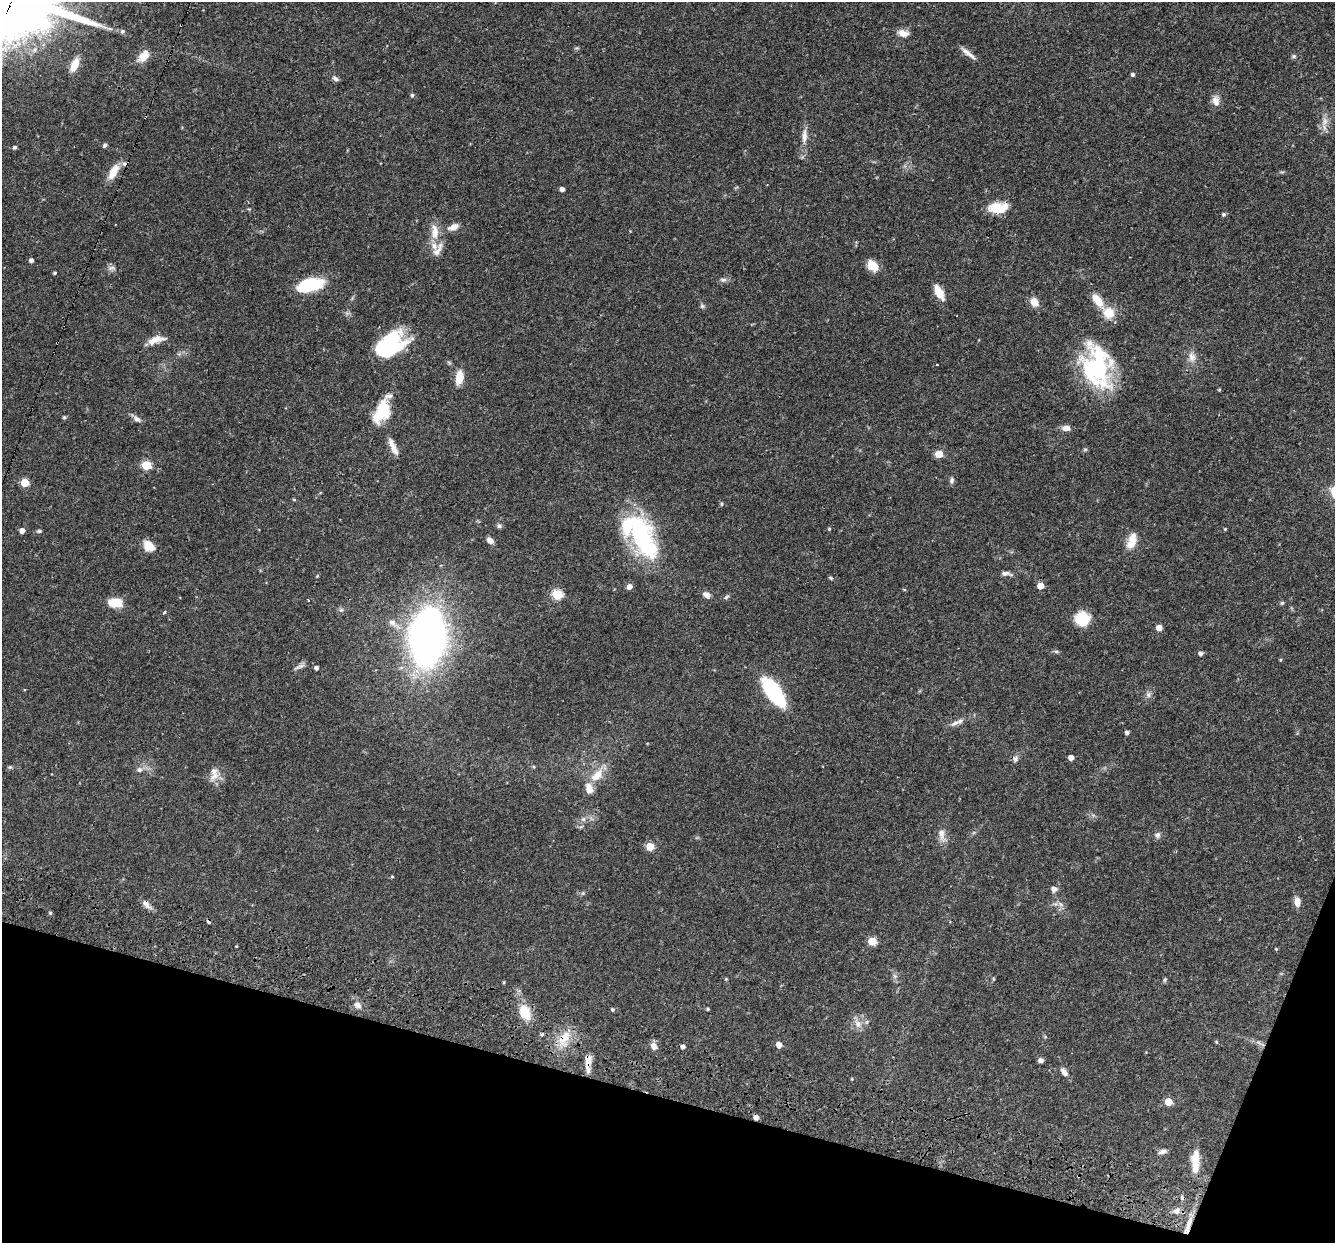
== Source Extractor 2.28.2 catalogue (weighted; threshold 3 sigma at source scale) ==
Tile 15 of 4 x 4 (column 3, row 4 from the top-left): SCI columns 2668-4000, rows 258-1498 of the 5355 x 5411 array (HDU 1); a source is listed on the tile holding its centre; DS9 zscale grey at full resolution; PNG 1337 x 1245 px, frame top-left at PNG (2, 2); no overlay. Shown black and unused: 14% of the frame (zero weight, under 3 of 4 exposures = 3% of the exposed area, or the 3 px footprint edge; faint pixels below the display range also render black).
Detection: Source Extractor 2.28.2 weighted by HDU 2 'WHT'; one run over the whole footprint, this tile lists its part. Background 0.0577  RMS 0.0033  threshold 0.015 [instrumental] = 3 sigma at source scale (4.5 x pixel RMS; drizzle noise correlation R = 1.50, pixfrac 1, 0.05/0.05 arcsec/px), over >= 5 px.
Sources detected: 148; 1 too faint to see at this stretch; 2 inside a brighter object's white glare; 4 cosmic-ray / hot-pixel residue — not listed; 6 inside a brighter listed object's ellipse — not listed separately; the other 135 listed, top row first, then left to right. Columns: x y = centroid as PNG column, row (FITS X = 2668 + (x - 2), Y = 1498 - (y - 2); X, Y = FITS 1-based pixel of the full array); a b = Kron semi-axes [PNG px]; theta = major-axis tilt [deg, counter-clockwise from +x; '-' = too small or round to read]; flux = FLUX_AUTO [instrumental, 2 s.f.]
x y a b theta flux
181 25 3 2 - 0.37
122 31 6 6 - 0.78
903 33 12 7 -14 2.8
968 53 22 5 -39 2.2
144 56 15 9 45 4.5
1294 56 7 5 -1 0.58
74 65 17 8 65 4.3
1133 74 5 4 - 0.63
335 78 9 6 -29 0.95
412 95 4 4 - 0.63
1216 101 15 9 -82 2.3
1325 121 14 8 70 2.5
804 136 21 8 87 2.9
105 145 5 4 - 0.96
15 147 5 4 - 0.67
113 172 20 9 59 4.8
562 189 4 4 - 1.5
998 208 24 12 3 7.1
1223 214 5 5 - 0.66
454 227 16 7 22 2.6
434 232 23 11 -86 4.6
31 260 4 4 - 1.2
872 266 13 10 -51 4.5
111 268 10 4 21 0.94
55 273 4 4 - 0.51
723 280 10 6 1 1
310 285 27 13 13 16
939 292 15 7 -62 5.5
1098 300 17 8 -52 5.2
1034 302 9 8 - 3.7
702 306 6 6 - 0.64
1109 313 14 13 - 5.8
156 340 23 8 16 3.7
391 341 25 24 - 25
57 343 3 2 - 0.31
1192 357 15 10 -84 2.6
1097 367 46 29 -77 43
459 377 14 7 79 5.5
1219 390 5 4 - 0.3
382 411 31 16 65 11
64 417 5 5 - 0.44
137 419 12 7 -38 1.4
1066 428 10 6 2 2.1
392 445 19 7 -64 2.8
1085 449 6 4 0 0.46
939 454 5 5 - 9.3
146 465 5 5 - 16
951 480 8 5 84 0.9
25 483 5 5 - 12
294 500 5 3 - 0.33
721 504 5 4 - 0.41
499 526 7 6 - 0.79
829 529 4 4 - 0.37
1225 529 4 4 - 0.33
22 531 4 4 - 2.2
39 531 6 4 1 0.51
641 535 56 28 -67 40
490 540 7 5 -39 1.9
1132 541 22 10 72 4.4
149 546 15 11 -43 4
1005 573 10 5 4 1.4
831 578 7 3 -36 0.43
629 586 5 4 - 2.4
1040 586 5 5 - 4.4
904 589 5 3 - 0.29
557 594 5 5 - 24
706 595 10 7 -28 1.7
727 597 8 5 44 0.64
308 601 3 3 - 0.45
115 602 13 8 -1 8.3
1282 603 5 5 - 0.47
341 610 6 5 - 0.65
165 612 4 3 - 0.69
1082 619 12 12 - 12
392 623 11 8 -37 1.9
1159 628 5 4 - 3.1
428 636 27 16 84 400
1056 651 6 4 0 0.55
1201 654 5 4 - 1.1
1280 660 4 3 - 0.35
300 666 14 6 25 1.3
316 668 4 4 - 1
773 691 22 9 -55 47
1148 694 8 7 - 1.1
955 723 16 6 28 1.7
1127 733 4 4 - 0.9
1071 758 4 4 - 2.2
1015 759 8 7 - 1.2
10 767 7 4 43 0.49
534 767 5 3 - 0.34
139 770 7 7 - 1.1
597 775 21 11 48 6
214 776 18 9 47 2.8
583 819 6 6 - 0.98
581 826 6 4 21 0.51
942 835 20 8 -76 2.6
1157 835 8 7 - 1.2
650 847 5 5 - 10
392 877 4 3 - 0.33
1054 889 7 7 - 1.3
583 893 6 4 45 0.49
1297 902 11 6 -84 2.6
146 904 15 7 -53 2
1061 904 10 6 -38 1.3
50 913 4 4 - 0.49
872 941 5 5 - 11
236 946 3 2 - 0.24
1276 949 4 3 - 0.36
895 976 6 6 - 0.84
726 979 4 4 - 0.29
993 979 6 4 72 0.34
1165 980 6 5 - 0.53
504 982 4 3 - 0.38
358 1005 11 8 -34 1.8
708 1009 4 3 - 0.42
612 1010 4 4 - 0.61
525 1013 20 13 -68 7.1
858 1024 13 9 -56 2.6
542 1034 5 4 - 0.58
564 1039 25 14 65 7
1216 1042 4 3 - 0.38
1258 1042 7 4 -19 0.76
779 1045 5 4 - 2.7
654 1046 8 6 -59 2.2
683 1047 4 4 - 1.1
1041 1060 5 4 - 1.6
587 1064 21 7 -86 3.1
1064 1072 12 6 -51 1.7
852 1079 4 3 - 0.25
1168 1102 5 5 - 7.3
756 1117 4 4 - 1.7
1163 1151 11 5 16 1.3
1195 1161 29 9 89 6.1
1177 1210 12 8 25 1.8
1189 1224 26 6 68 3.6
Overlapping masked pixels (flux is a lower limit): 8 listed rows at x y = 181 25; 998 208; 57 343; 146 904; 564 1039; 587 1064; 756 1117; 1189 1224